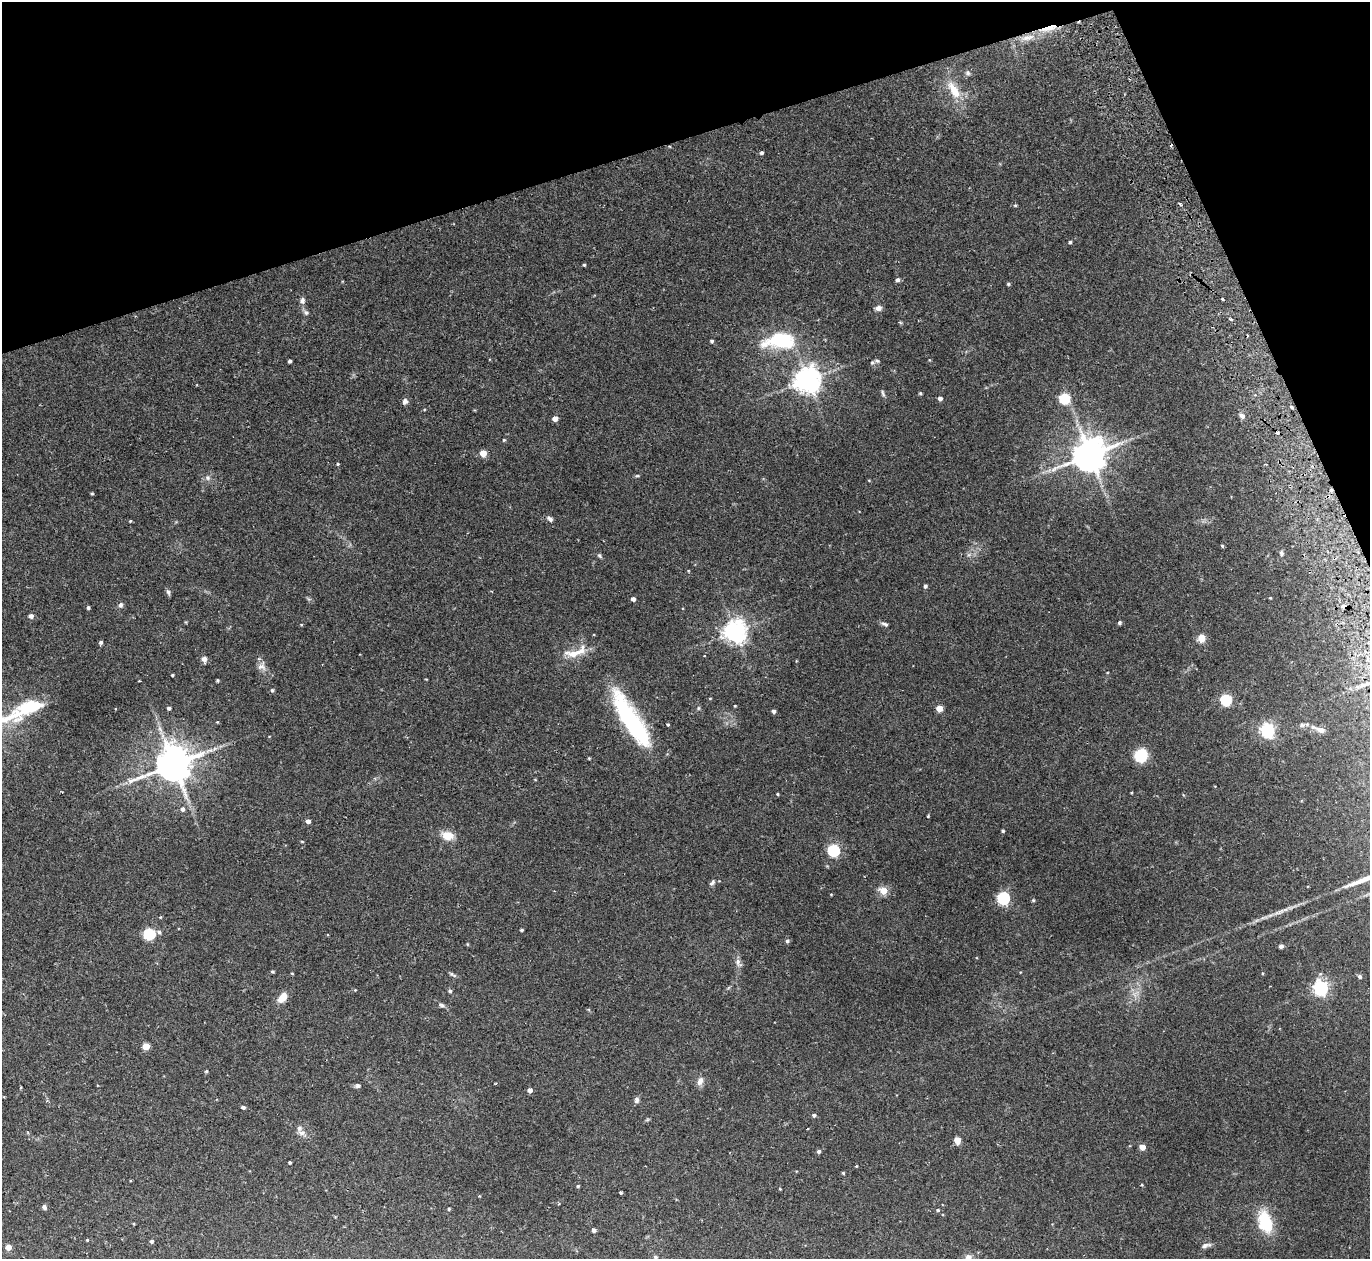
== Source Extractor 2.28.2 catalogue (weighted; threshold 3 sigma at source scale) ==
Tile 3 of 4 x 4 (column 3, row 1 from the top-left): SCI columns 2794-4161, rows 3951-5207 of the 5588 x 5513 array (HDU 1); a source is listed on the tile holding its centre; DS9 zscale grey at full resolution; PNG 1372 x 1261 px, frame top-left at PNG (2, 2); no overlay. Shown black and unused: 16% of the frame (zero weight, under 2 of 3 exposures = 3% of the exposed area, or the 3 px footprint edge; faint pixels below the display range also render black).
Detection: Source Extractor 2.28.2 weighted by HDU 2 'WHT'; one run over the whole footprint, this tile lists its part. Background 0.0576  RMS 0.005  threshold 0.0227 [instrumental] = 3 sigma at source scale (4.5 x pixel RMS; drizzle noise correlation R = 1.50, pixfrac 1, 0.05/0.05 arcsec/px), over >= 5 px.
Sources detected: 160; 1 too faint to see at this stretch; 1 inside a brighter object's white glare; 4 cosmic-ray / hot-pixel residue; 2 long thin detections or spike segments (spike, bleed or trail) — not listed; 3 inside a brighter listed object's ellipse — not listed separately; the other 149 listed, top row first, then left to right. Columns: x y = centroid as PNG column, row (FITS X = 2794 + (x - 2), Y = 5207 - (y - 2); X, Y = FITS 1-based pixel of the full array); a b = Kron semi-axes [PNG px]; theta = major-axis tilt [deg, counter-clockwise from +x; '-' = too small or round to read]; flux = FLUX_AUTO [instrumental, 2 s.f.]
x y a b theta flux
1049 28 27 7 16 8.2
968 73 7 6 - 1.1
954 90 27 11 -59 9.7
669 146 4 3 - 0.36
761 153 4 4 - 1
1015 205 4 4 - 0.5
1070 242 4 3 - 0.87
584 265 3 3 - 0.71
898 280 5 5 - 1.3
1008 284 4 4 - 0.7
302 300 8 6 83 1.7
878 308 8 6 12 2
306 312 8 6 -28 1.3
1231 319 5 3 - 0.6
900 322 6 3 -20 0.52
712 341 4 4 - 0.84
780 341 41 20 3 32
929 360 5 3 - 0.41
290 361 4 3 - 1.1
877 361 10 6 3 1.3
808 380 8 8 - 570
883 393 12 4 -70 1
920 393 4 4 - 0.59
940 398 4 4 - 1.7
1064 398 5 5 - 42
405 401 7 6 - 1.7
1291 407 4 3 - 0.68
1242 416 7 5 -41 1.7
555 418 5 4 - 3.9
1277 433 3 3 - 1.9
504 440 5 4 - 0.49
483 453 5 5 - 6.4
1090 455 10 9 - 1200
337 464 3 3 - 1.3
637 476 6 4 1 0.59
207 478 7 7 - 1.6
1331 490 4 4 - 0.81
92 494 4 4 - 0.48
550 519 8 6 -42 1.4
130 521 3 3 - 0.48
1222 546 4 3 - 0.7
1281 553 6 5 - 0.96
969 554 7 4 20 0.98
599 556 7 5 -51 0.82
688 571 4 4 - 0.4
925 586 4 4 - 1.1
168 592 8 5 -72 1.2
1270 598 3 3 - 0.38
633 599 4 4 - 1.5
121 605 7 6 - 1.3
1343 606 5 3 - 5
88 608 4 3 - 0.94
31 616 5 4 - 2.2
186 622 4 3 - 0.44
1120 623 4 4 - 1
885 624 10 5 -24 1.3
735 631 7 7 - 360
1201 638 5 5 - 16
101 642 4 4 - 1
574 653 31 14 18 9.7
1367 658 6 3 -73 0.73
204 659 8 6 -76 2.1
261 666 12 11 - 3
172 675 3 3 - 0.59
218 680 3 3 - 0.59
139 681 3 2 - 0.46
272 690 4 4 - 0.73
1226 699 5 5 - 51
735 706 3 2 - 0.46
169 708 4 4 - 1.1
698 708 6 4 89 0.64
939 708 5 4 - 8.5
774 711 4 4 - 1.4
629 720 73 20 -57 58
217 722 4 4 - 0.39
668 725 3 3 - 1.2
1302 725 9 7 9 1.4
1267 730 6 6 - 110
1320 730 15 7 -18 2.9
1141 755 14 14 - 12
589 758 4 3 - 0.45
174 764 11 10 - 1400
1131 792 3 2 - 0.42
777 794 3 3 - 0.51
182 809 6 5 - 1.5
928 816 3 3 - 0.4
308 821 4 4 - 2
1003 831 4 3 - 0.64
447 835 13 9 -16 7.3
302 841 4 3 - 0.4
833 850 5 5 - 65
712 882 9 6 43 1.3
883 891 6 5 - 8.1
831 894 4 3 - 0.34
1003 898 6 5 - 70
1033 900 5 4 - 0.57
160 917 4 4 - 0.45
521 930 3 3 - 0.75
159 932 6 4 -11 1
149 934 6 5 - 52
787 941 5 4 - 1.1
467 944 5 3 - 0.41
1281 946 5 5 - 1.3
738 962 9 7 89 2
272 971 3 3 - 0.62
292 973 4 2 - 0.36
452 974 12 4 -27 0.99
1360 976 5 5 - 1.2
1321 988 6 6 - 130
355 990 4 3 - 0.36
450 991 5 4 - 1
282 997 13 8 53 6
442 1005 7 5 -19 1.1
146 1046 5 4 - 11
206 1071 4 4 - 0.58
700 1081 11 7 64 2.9
358 1086 6 5 - 1.3
20 1088 4 2 - 0.43
530 1090 4 4 - 2.4
4 1097 2 2 - 0.41
637 1100 8 6 75 1.4
243 1107 4 4 - 1.4
814 1115 4 4 - 1
647 1120 6 4 19 0.6
807 1129 3 2 - 0.36
301 1133 12 7 -30 2.4
957 1140 5 4 - 11
1142 1147 4 4 - 7.6
819 1151 5 4 - 1.3
290 1162 3 3 - 0.69
856 1166 3 3 - 0.37
843 1173 4 3 - 0.56
1142 1185 5 3 - 0.41
578 1186 4 3 - 0.59
780 1189 3 3 - 0.4
621 1193 3 3 - 1.3
479 1196 3 3 - 0.47
559 1204 3 3 - 0.47
44 1207 6 4 -51 1.1
449 1209 4 3 - 0.57
938 1210 5 4 - 0.68
1265 1222 22 13 -74 21
594 1230 4 4 - 1.3
87 1240 3 3 - 0.4
151 1241 4 4 - 0.87
1206 1245 13 5 10 1.8
8 1247 5 4 - 5
655 1257 5 5 - 0.95
968 1257 10 8 19 2.6
Overlapping masked pixels (flux is a lower limit): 4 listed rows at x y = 1049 28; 669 146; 1331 490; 1343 606
Isophote crosses this tile's border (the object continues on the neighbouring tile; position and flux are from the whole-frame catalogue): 2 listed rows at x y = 655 1257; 968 1257